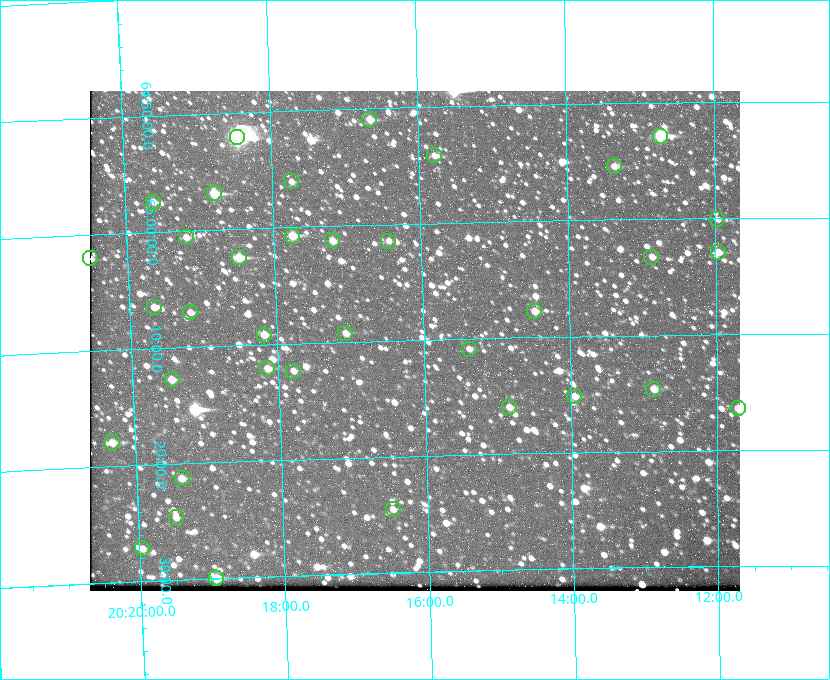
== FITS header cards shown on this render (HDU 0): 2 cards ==
NAXIS1  =                  650 / Width of table row in bytes
NAXIS2  =                  500 / Number of rows in table

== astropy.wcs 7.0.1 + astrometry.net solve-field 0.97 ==
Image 650 x 500 px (HDU 0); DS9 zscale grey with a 90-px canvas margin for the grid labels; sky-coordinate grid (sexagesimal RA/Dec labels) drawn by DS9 from the SOLVED WCS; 36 Tycho-2 reference stars matched to detected sources circled (green)
Header WCS: none
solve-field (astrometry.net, Tycho-2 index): SOLVED blind (the file carries no WCS)
Solved WCS: RA---TAN-SIP/DEC--TAN-SIP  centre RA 20:16:07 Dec +65:10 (304.03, +65.17 deg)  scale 5.17 arcsec/px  FOV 56.0' x 43.1'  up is -179 deg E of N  parity flipped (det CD > 0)
(file carries no celestial WCS; the grid is the blind solution)
Tycho-2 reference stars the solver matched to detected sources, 36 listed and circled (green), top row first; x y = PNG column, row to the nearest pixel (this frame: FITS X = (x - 90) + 1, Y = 500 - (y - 91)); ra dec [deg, ICRS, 3 dp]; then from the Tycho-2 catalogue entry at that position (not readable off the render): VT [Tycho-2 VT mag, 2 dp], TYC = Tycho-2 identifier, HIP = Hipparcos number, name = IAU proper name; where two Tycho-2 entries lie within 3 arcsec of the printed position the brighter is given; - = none
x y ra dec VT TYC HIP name
369 119 304.164 +64.849 10.65 4240-315-1 - -
660 136 303.184 +64.880 9.02 4240-488-1 - -
237 137 304.612 +64.868 7.89 4241-1703-1 100101 -
434 155 303.948 +64.903 11.68 4240-549-1 - -
614 166 303.341 +64.923 11.58 4240-148-1 - -
291 181 304.434 +64.934 11.97 4241-1827-1 - -
214 193 304.698 +64.948 10.27 4241-1684-1 - -
153 202 304.904 +64.956 11.57 4241-1578-1 - -
717 219 302.992 +65.001 11.85 4240-479-1 - -
292 236 304.437 +65.012 10.41 4241-1775-1 - -
186 237 304.798 +65.009 11.15 4241-1628-1 - -
332 240 304.302 +65.021 11.64 4241-1611-1 - -
388 241 304.112 +65.024 12.29 4240-364-1 - -
718 252 302.992 +65.048 11.44 4240-88-1 - -
239 257 304.620 +65.041 10.25 4241-1573-1 - -
651 257 303.217 +65.054 11.98 4240-166-1 - -
90 258 305.126 +65.034 11.39 4241-358-1 - -
154 307 304.916 +65.107 11.17 4241-1518-1 - -
534 311 303.620 +65.129 11.18 4240-34-1 - -
190 312 304.793 +65.117 11.79 4241-1700-1 - -
345 333 304.266 +65.154 11.64 4240-724-1 - -
264 335 304.544 +65.153 12.05 4241-1582-1 - -
469 349 303.846 +65.181 11.99 4240-1077-1 - -
267 368 304.537 +65.201 11.44 4241-1860-1 - -
293 371 304.448 +65.206 12.12 4241-1643-1 - -
172 379 304.866 +65.212 12.00 4241-1293-1 - -
653 389 303.217 +65.244 11.17 4240-236-1 - -
574 396 303.488 +65.252 12.13 4240-1343-1 - -
509 407 303.713 +65.266 11.45 4240-564-1 - -
738 408 302.928 +65.273 10.74 4240-760-1 - -
112 442 305.078 +65.299 11.60 4241-1297-1 - -
182 478 304.845 +65.354 11.82 4241-1491-1 - -
393 509 304.121 +65.408 11.90 4240-305-1 - -
176 517 304.869 +65.410 11.95 4241-1394-1 - -
142 548 304.989 +65.453 12.36 4241-1256-1 - -
216 578 304.739 +65.499 10.16 4241-1715-1 - -